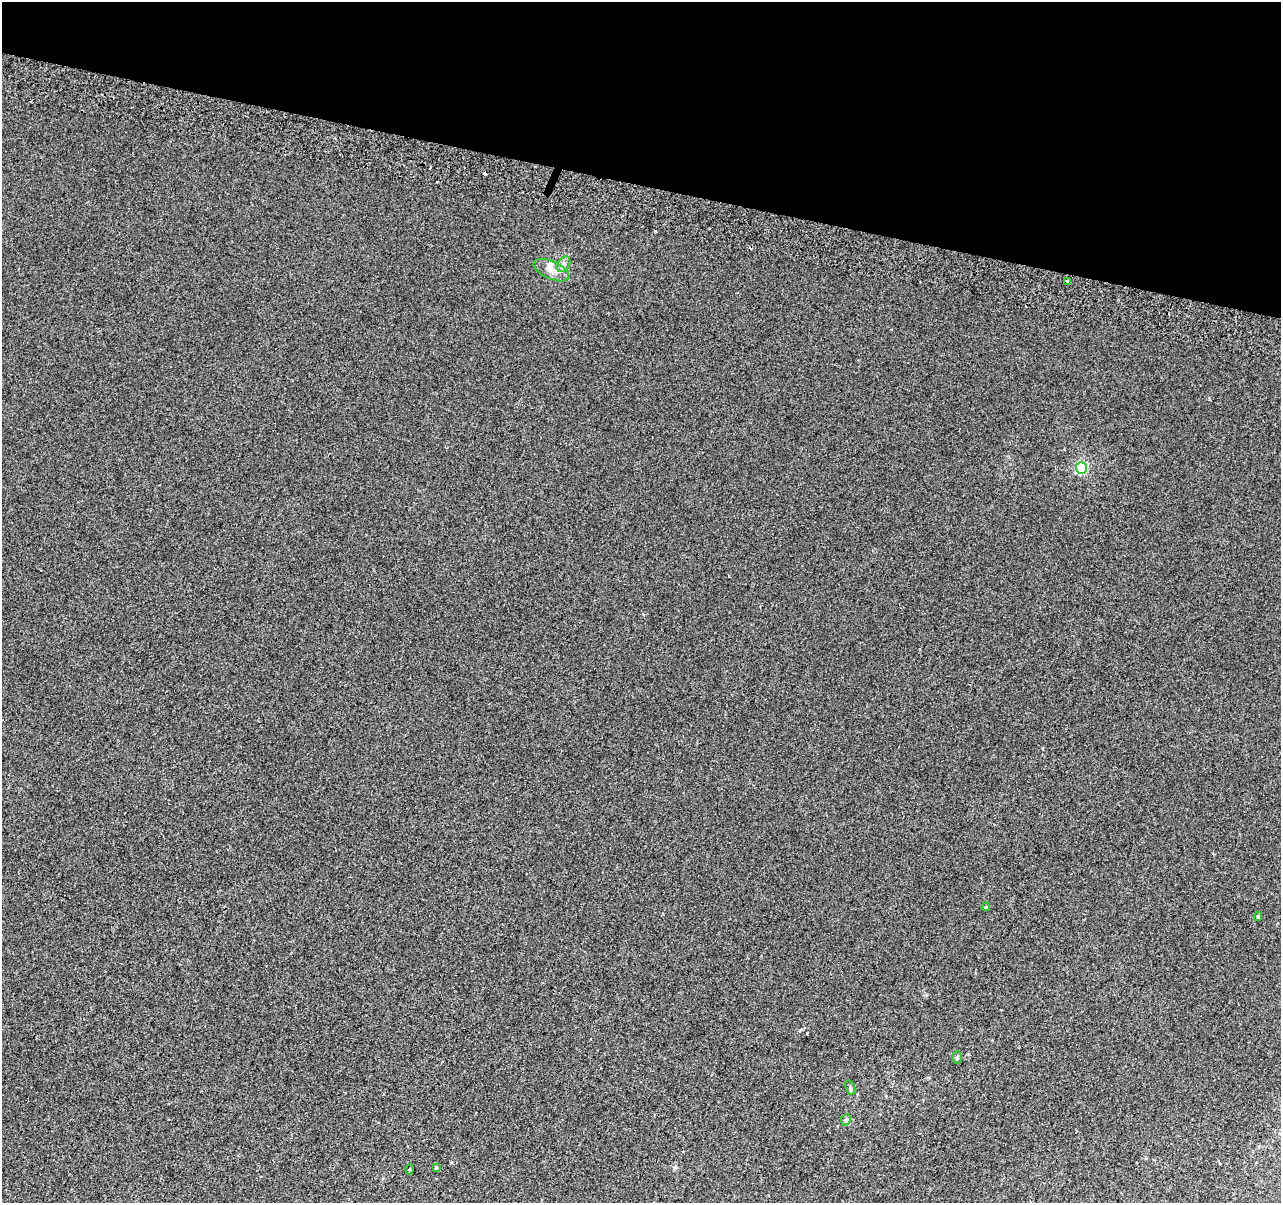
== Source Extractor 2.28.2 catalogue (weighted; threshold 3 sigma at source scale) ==
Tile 2 of 4 x 4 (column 2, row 1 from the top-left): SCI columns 1300-2578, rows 3930-5130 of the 5152 x 5395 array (HDU 1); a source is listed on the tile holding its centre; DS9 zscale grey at full resolution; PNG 1283 x 1205 px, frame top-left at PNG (2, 2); each listed source drawn as its Kron ellipse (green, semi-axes under 4 px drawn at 4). Shown black and unused: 15% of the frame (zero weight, under 2 of 3 exposures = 2% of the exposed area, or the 3 px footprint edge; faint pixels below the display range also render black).
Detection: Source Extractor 2.28.2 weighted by HDU 2 'WHT'; one run over the whole footprint, this tile lists its part. Background 0.00537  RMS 0.0056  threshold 0.025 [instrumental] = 3 sigma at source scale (4.5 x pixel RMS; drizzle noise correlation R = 1.50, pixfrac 1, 0.0396/0.0396 arcsec/px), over >= 5 px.
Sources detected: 16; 4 cosmic-ray / hot-pixel residue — neither listed nor drawn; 1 inside a brighter listed object's ellipse — not listed separately; the other 11 listed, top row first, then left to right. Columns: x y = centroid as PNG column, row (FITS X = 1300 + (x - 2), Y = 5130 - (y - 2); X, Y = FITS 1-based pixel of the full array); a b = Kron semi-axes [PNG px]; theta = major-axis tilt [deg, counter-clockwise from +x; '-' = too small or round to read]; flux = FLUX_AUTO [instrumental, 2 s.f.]
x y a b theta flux
563 264 8 6 57 1.8
551 270 19 9 -24 5.2
1068 281 4 3 - 5.1
1081 468 6 5 - 52
986 907 4 3 - 0.53
1258 916 4 3 - 0.77
957 1057 6 5 - 1.1
850 1088 8 4 -72 0.97
846 1120 6 4 68 0.84
436 1168 4 3 - 0.6
410 1169 5 3 - 0.47
Overlapping masked pixels (flux is a lower limit): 1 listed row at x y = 1068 281
Unlisted compact peaks at least as high as the median listed source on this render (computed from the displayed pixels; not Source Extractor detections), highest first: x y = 675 1167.